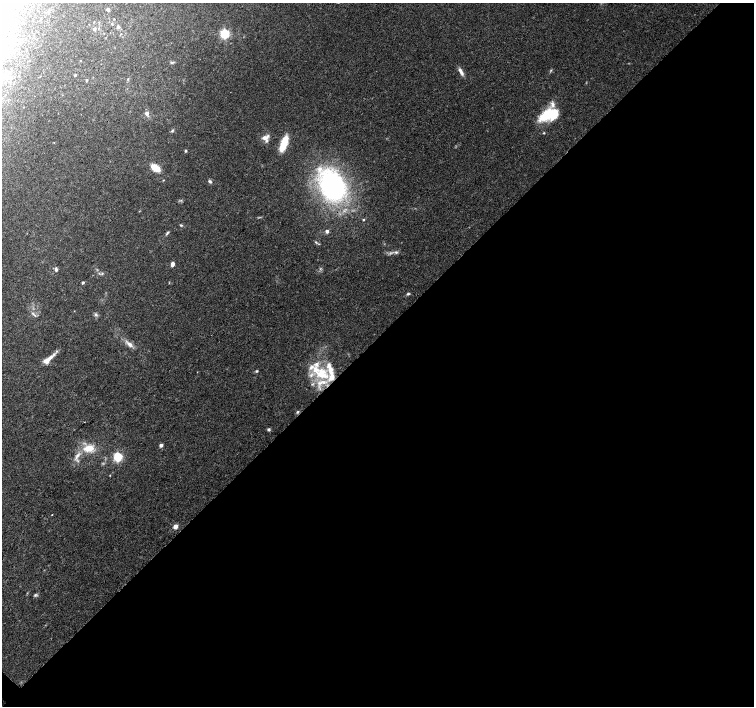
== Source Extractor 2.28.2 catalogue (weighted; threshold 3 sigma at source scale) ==
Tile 12 of 4 x 4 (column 4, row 3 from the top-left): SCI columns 4520-6023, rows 1637-3044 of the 6024 x 6024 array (HDU 1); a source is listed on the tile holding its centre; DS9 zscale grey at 2 x 2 block average (1 PNG px = mean of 2 x 2 image px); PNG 756 x 708 px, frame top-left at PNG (2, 3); no overlay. Shown black and unused: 52% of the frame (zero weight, under 3 of 4 exposures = <1% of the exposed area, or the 3 px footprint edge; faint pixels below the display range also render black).
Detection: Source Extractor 2.28.2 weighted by HDU 2 'WHT'; one run over the whole footprint, this tile lists its part. Background 0.07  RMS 0.0051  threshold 0.0228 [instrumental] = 3 sigma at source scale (4.5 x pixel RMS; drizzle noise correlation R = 1.50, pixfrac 1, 0.0396/0.0396 arcsec/px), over >= 5 px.
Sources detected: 63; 3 inside a brighter object's white glare — not listed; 9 inside a brighter listed object's ellipse — not listed separately; the other 51 listed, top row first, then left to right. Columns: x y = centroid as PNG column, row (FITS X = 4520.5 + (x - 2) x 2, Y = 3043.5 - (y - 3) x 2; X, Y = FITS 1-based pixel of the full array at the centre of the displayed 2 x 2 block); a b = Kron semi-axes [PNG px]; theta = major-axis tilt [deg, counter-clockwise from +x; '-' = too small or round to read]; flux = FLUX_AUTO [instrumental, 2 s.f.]
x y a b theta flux
4 7 17 8 -36 25
108 9 2 2 - 3
48 11 3 2 - 0.94
118 27 4 4 - 2.4
94 29 5 3 - 1.8
225 34 3 3 - 130
172 62 5 3 - 1.5
551 70 4 2 - 1.1
461 72 11 4 -61 5.2
75 75 3 2 - 1.7
7 77 3 2 - 1.2
128 79 3 2 - 0.93
86 80 3 2 - 1.5
147 113 5 5 - 4.3
549 114 24 10 30 44
173 130 4 3 - 1.4
544 133 3 2 - 0.9
265 137 10 5 25 7
54 142 3 2 - 0.48
284 143 18 6 70 25
185 151 3 2 - 1.7
155 168 9 5 -32 20
210 181 5 4 - 2.3
332 186 26 18 -62 290
363 220 2 2 - 1.3
181 225 4 3 - 1.2
327 231 4 3 - 3.1
167 233 6 3 56 1.7
315 242 4 3 - 1.2
396 252 5 4 - 2.3
172 264 5 3 - 4.7
56 269 4 3 - 3
102 273 3 2 - 0.95
83 283 2 2 - 2.5
408 294 5 3 - 1.8
33 313 6 2 -42 1.6
96 314 5 4 - 2.4
130 344 9 5 -41 6.2
48 359 15 4 40 13
257 371 3 3 - 1.3
322 374 19 13 -36 39
297 412 4 3 - 1.4
269 429 4 4 - 2
161 445 3 3 - 4.4
89 448 13 9 11 18
77 456 13 4 57 6.7
118 457 3 3 - 110
110 475 2 2 - 0.55
52 515 2 2 - 0.46
175 526 3 3 - 16
35 595 5 4 - 1.8
Isophote crosses this tile's border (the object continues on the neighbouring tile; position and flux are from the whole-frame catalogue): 1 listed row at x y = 4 7
Diffuse or blended objects may show on this block-average render without a row.